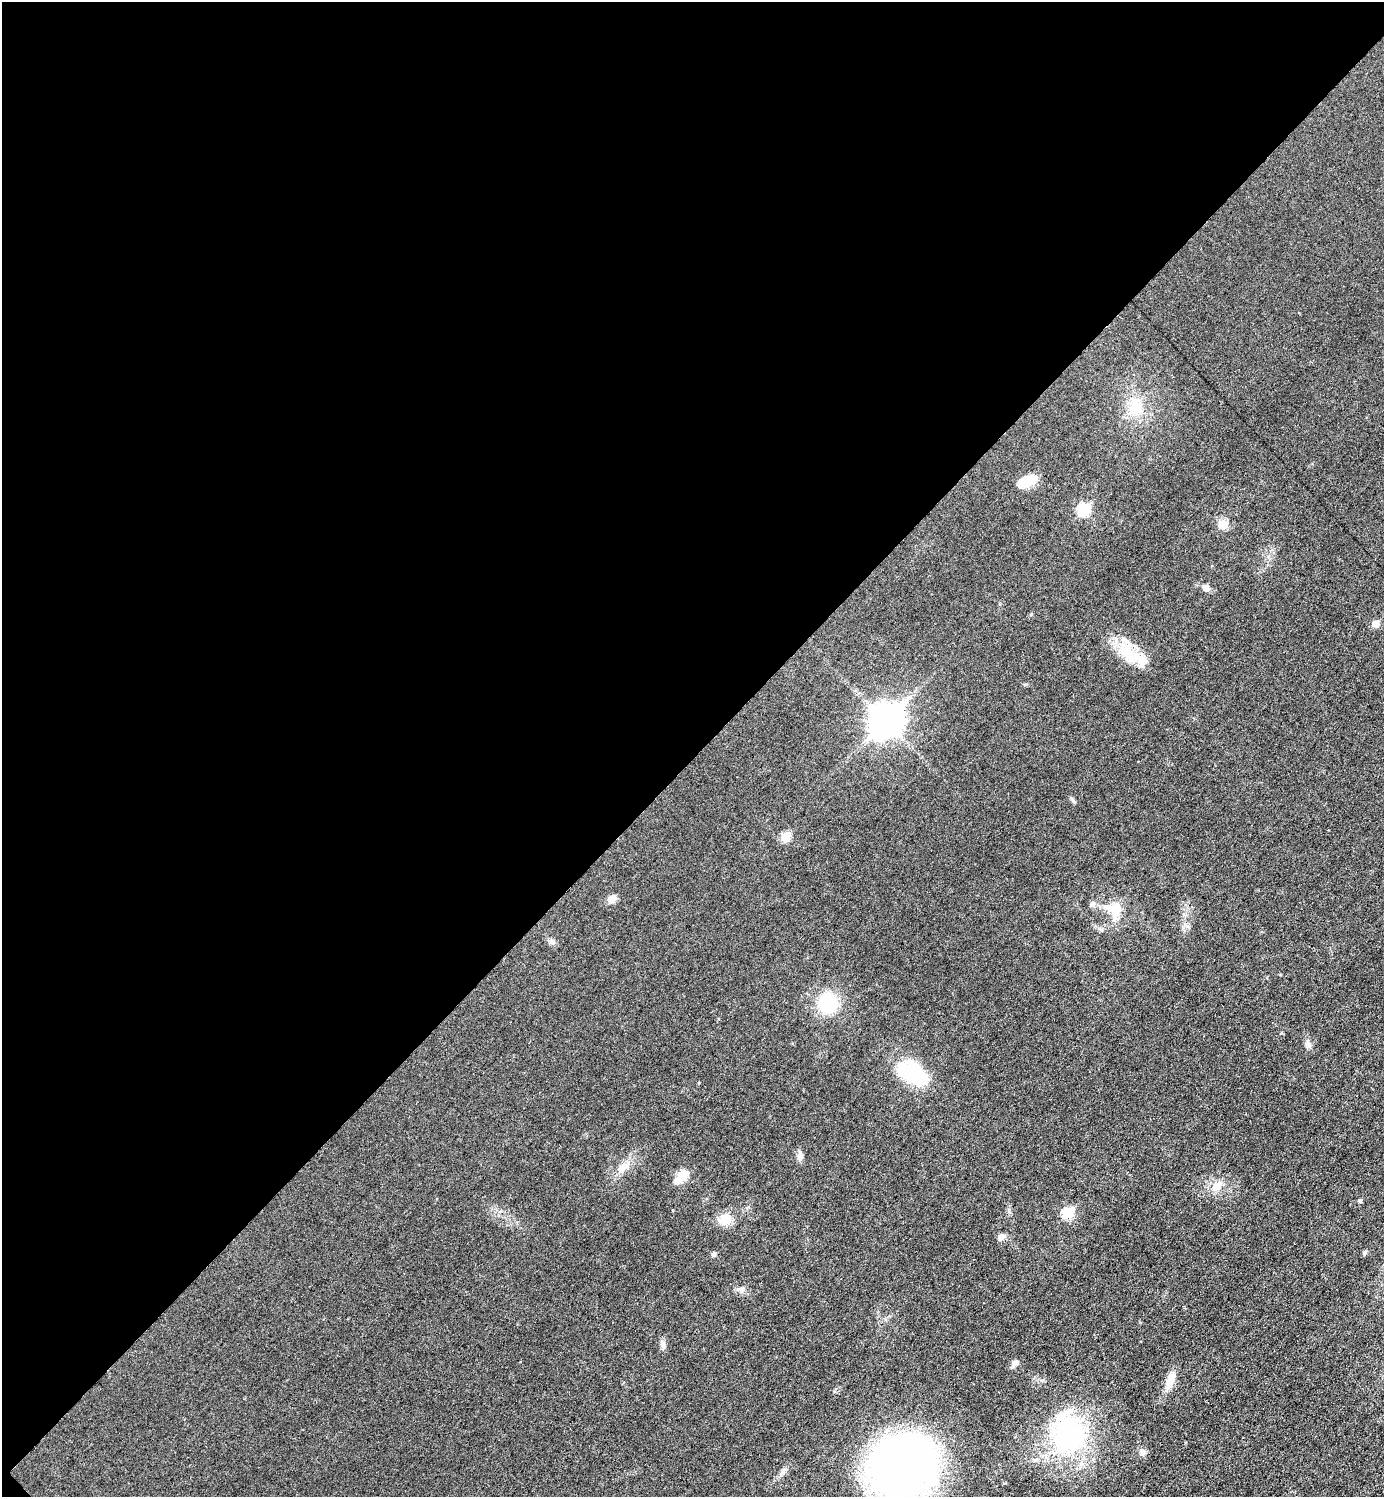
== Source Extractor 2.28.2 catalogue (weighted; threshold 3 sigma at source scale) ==
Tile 5 of 4 x 4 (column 1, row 2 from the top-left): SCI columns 155-1536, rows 2992-4486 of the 5981 x 5981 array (HDU 1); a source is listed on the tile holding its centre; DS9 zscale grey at full resolution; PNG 1386 x 1499 px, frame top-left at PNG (2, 2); no overlay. Shown black and unused: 51% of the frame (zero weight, under 3 of 6 exposures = <1% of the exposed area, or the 3 px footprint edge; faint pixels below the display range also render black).
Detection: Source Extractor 2.28.2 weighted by HDU 2 'WHT'; one run over the whole footprint, this tile lists its part. Background 0.0173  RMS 0.0035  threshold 0.0144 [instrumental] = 3 sigma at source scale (4.09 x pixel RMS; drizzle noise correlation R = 1.36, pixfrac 0.8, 0.05/0.05 arcsec/px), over >= 5 px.
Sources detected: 34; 1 inside a brighter object's white glare — not listed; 1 inside a brighter listed object's ellipse — not listed separately; the other 32 listed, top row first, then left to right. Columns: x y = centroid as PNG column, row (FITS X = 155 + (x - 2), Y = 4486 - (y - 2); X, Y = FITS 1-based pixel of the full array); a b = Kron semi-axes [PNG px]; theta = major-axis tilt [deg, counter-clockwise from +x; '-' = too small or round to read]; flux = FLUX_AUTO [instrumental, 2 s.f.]
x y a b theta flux
1135 406 22 18 66 8.2
1027 480 22 11 16 5.8
1083 510 7 6 - 24
1223 524 13 12 - 2.9
1206 587 9 7 -34 1.7
1375 624 6 5 - 4
1127 652 31 17 -42 11
885 720 12 10 46 500
785 837 6 5 - 9.5
611 899 10 9 - 2.3
1114 910 26 17 -37 7.1
551 942 8 6 -44 1.1
828 1003 21 20 - 16
1308 1045 12 6 -85 1.3
911 1073 37 19 -29 21
800 1156 12 7 83 1.6
624 1166 12 9 49 2.4
682 1176 21 12 44 3.9
1217 1186 15 11 34 3.4
1359 1201 5 5 - 0.54
1067 1213 6 5 - 17
725 1220 15 15 - 4.4
1001 1236 9 7 48 1.3
1365 1252 6 5 - 0.52
714 1254 5 5 - 0.93
741 1290 10 6 -15 1.2
663 1345 12 6 -81 1.2
1014 1363 9 8 - 1.3
1170 1381 25 9 67 4.5
1069 1434 49 42 -72 51
1142 1452 9 7 -71 1.2
903 1466 69 60 22 160
Isophote crosses this tile's border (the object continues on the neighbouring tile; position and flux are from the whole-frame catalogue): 1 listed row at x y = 903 1466
Unlisted compact peaks at least as high as the median listed source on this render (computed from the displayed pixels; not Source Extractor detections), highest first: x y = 1187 926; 1073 801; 1031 614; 673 1210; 1026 684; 1184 914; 783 1472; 748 1207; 834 1391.